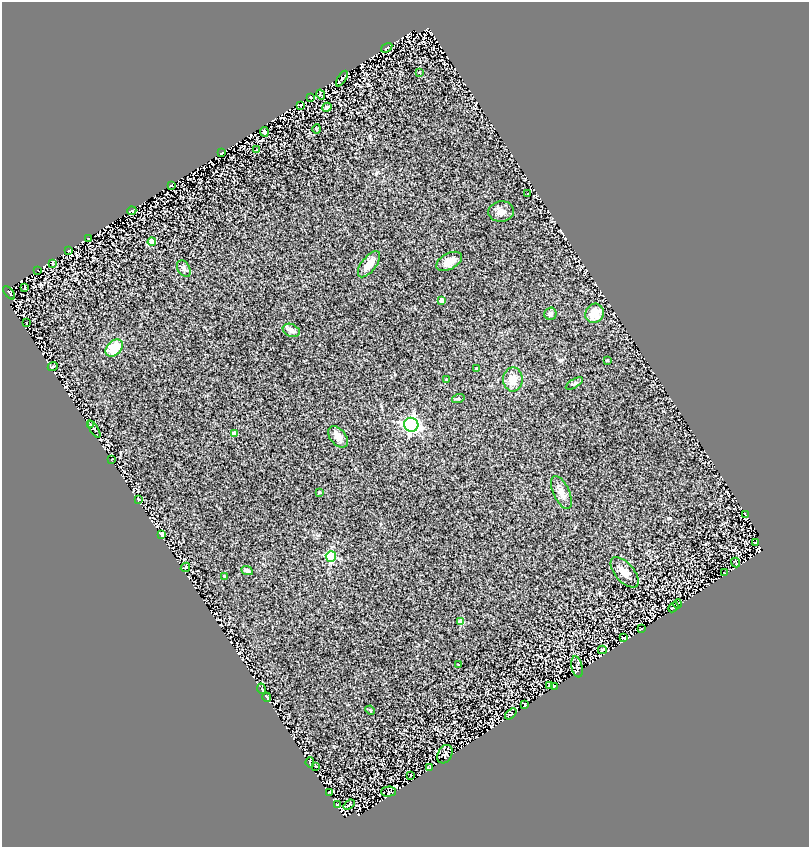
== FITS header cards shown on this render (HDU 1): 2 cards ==
NAXIS1  =                  807
NAXIS2  =                  845

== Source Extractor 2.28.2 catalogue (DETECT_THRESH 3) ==
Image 807 x 845 px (HDU 1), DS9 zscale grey, 1 PNG px = 1 image px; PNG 811 x 849 px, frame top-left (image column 1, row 845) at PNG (2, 2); each listed source drawn as its Kron ellipse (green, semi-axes under 4 px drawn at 4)
Background 2.71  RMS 0.17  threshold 0.507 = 3 sigma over >= 5 px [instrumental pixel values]
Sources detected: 81; all 81 listed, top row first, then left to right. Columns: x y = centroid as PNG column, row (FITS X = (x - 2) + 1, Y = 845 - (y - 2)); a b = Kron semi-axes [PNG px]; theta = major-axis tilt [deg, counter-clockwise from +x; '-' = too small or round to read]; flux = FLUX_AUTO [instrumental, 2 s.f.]
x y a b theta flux
387 48 6 2 35 9
419 72 3 2 - 12
342 79 9 4 58 21
321 95 5 3 - 8.8
310 97 3 2 - 6.9
301 105 3 2 - 7.7
327 107 5 3 - 17
316 129 5 3 - 9.7
264 132 5 4 - 26
257 150 4 3 - 16
222 153 3 2 - 8
171 185 3 2 - 8
528 194 3 2 - 7.9
132 211 4 3 - 18
501 212 13 10 5 74
88 238 3 2 - 6.8
152 242 4 4 - 190
69 251 3 2 - 11
449 261 14 8 28 88
52 264 3 2 - 8.2
369 264 15 7 52 110
184 269 9 6 -59 32
37 270 3 2 - 13
25 288 3 2 - 8.2
9 293 8 2 -51 12
441 300 4 3 - 62
595 313 10 9 - 190
550 314 6 6 - 34
27 322 3 2 - 16
291 330 9 6 -23 47
114 348 10 7 47 270
607 360 3 2 - 10
53 367 5 2 - 10
476 368 3 3 - 16
513 379 12 10 90 140
446 380 3 3 - 14
574 383 10 4 32 20
458 399 6 4 19 13
91 424 3 2 - 9
411 425 7 7 - 3600
94 429 9 2 -59 11
234 434 4 4 - 110
338 437 12 8 -50 94
112 459 3 2 - 6.2
319 492 3 2 - 9.7
561 493 18 8 -65 80
138 500 3 2 - 6
745 514 3 2 - 7.5
162 534 4 4 - 140
755 542 4 2 - 8
331 557 5 5 - 970
736 562 5 2 - 9.4
185 567 5 3 - 8.2
247 571 6 4 -24 48
625 572 18 9 -49 100
725 573 3 2 - 9.2
225 577 4 4 - 13
677 604 5 3 - 11
673 607 6 4 44 19
461 621 4 4 - 210
641 629 3 2 - 7
623 638 4 3 - 14
602 650 4 2 - 9
458 664 2 2 - 8.5
577 667 11 5 -78 34
549 685 3 2 - 9.6
554 686 4 2 - 7.7
262 689 5 3 - 9.2
267 697 4 2 - 9.3
525 705 3 2 - 11
370 710 5 4 - 11
511 714 7 3 40 16
445 754 10 7 64 20
310 762 5 2 - 8.9
316 766 2 2 - 9.6
429 768 3 2 - 6.9
411 775 3 2 - 4.9
389 792 7 5 2 14
329 793 4 3 - 10
337 804 4 2 - 10
349 805 6 2 38 11